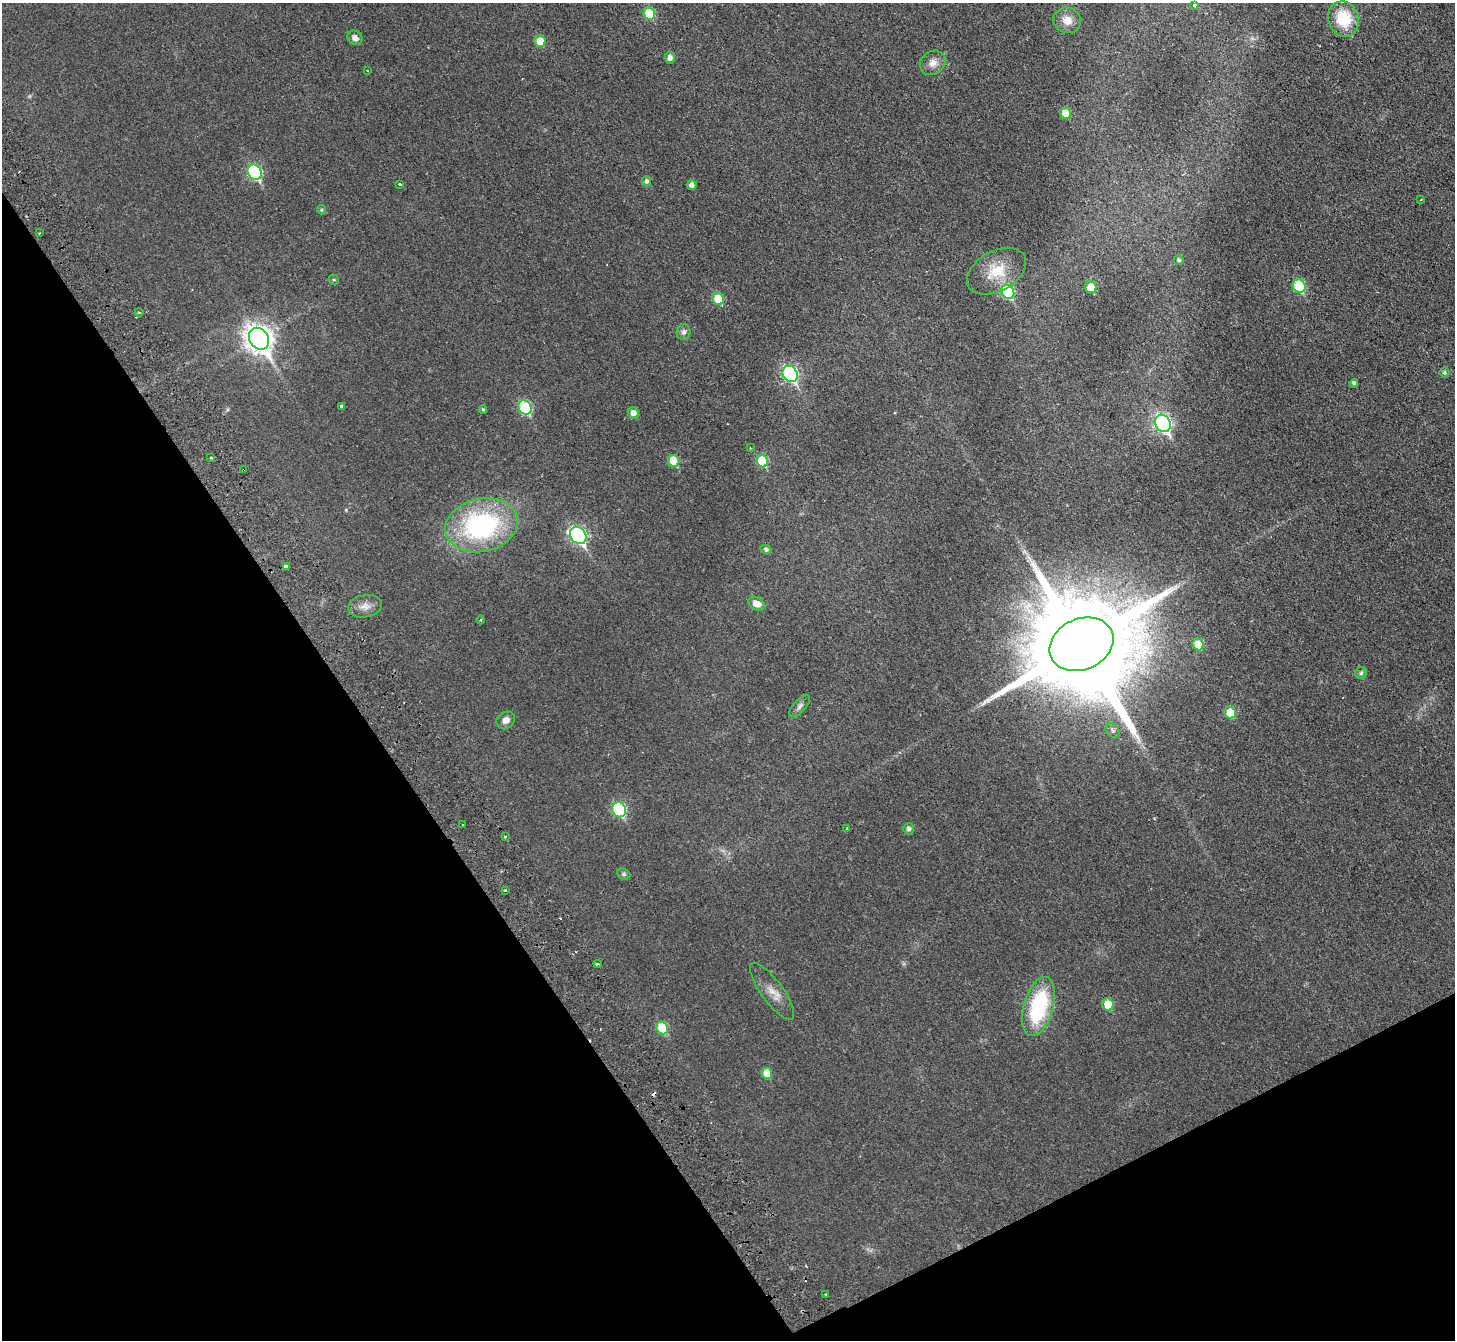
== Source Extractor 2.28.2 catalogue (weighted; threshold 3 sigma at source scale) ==
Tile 14 of 4 x 4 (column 2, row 4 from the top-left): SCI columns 1508-2960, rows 330-1667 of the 5919 x 5874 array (HDU 1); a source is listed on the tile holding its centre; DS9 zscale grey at full resolution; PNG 1457 x 1342 px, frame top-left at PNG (2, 3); each listed source drawn as its Kron ellipse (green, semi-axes under 4 px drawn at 4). Shown black and unused: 29% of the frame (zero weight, under 2 of 3 exposures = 3% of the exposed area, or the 3 px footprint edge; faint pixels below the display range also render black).
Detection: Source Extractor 2.28.2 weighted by HDU 2 'WHT'; one run over the whole footprint, this tile lists its part. Background 0.0344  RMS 0.0052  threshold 0.0234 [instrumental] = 3 sigma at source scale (4.5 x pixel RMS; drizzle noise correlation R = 1.50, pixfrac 1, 0.05/0.05 arcsec/px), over >= 5 px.
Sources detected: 70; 2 cosmic-ray / hot-pixel residue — neither listed nor drawn; the other 68 listed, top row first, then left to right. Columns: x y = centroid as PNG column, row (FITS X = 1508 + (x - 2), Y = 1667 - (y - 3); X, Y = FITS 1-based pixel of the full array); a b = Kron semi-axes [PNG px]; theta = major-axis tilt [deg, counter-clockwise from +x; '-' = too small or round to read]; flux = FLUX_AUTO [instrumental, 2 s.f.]
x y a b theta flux
1194 5 3 3 - 2.5
649 14 6 5 - 16
1343 19 18 15 -72 18
1067 20 14 12 -24 6.2
355 38 8 7 - 2.5
540 41 6 5 - 8.5
670 58 6 5 - 2.5
933 63 13 11 38 4.3
367 71 3 2 - 0.42
1066 113 5 5 - 8.5
255 172 8 6 -58 55
646 181 5 4 - 1.4
400 184 3 3 - 1.2
692 185 5 5 - 2
1421 200 3 2 - 0.34
321 210 5 4 - 0.69
39 233 2 2 - 0.5
1179 260 5 4 - 1.1
996 271 32 20 29 15
334 280 5 5 - 0.67
1299 286 7 6 - 29
1091 287 6 5 - 9.3
1008 292 7 6 - 37
718 299 6 5 - 14
139 312 4 3 - 0.51
684 332 8 7 - 1.7
259 339 12 9 -54 490
1444 372 5 5 - 1
790 374 8 7 - 87
1354 383 4 4 - 1.1
341 406 3 3 - 2.3
525 408 7 6 - 35
483 409 4 4 - 0.68
633 413 6 5 - 2.9
1163 423 9 7 -60 130
750 448 2 2 - 0.35
211 457 3 3 - 0.71
674 461 6 5 - 14
762 461 6 5 - 19
243 470 3 3 - 0.99
482 525 37 26 12 80
578 536 9 7 -50 110
766 549 5 4 - 1.2
286 566 4 3 - 5.6
757 604 9 6 -29 5.1
365 606 17 11 10 4.4
480 620 4 3 - 0.43
1082 644 33 25 24 17000
1198 645 6 5 - 12
1361 673 6 5 - 0.98
800 706 13 6 49 1.9
1230 713 6 5 - 12
506 720 10 8 37 2.7
1113 731 8 6 -46 1.5
619 810 8 6 -60 45
463 824 3 3 - 0.88
847 828 3 3 - 0.53
909 829 6 5 - 1.6
505 837 4 3 - 0.7
624 874 7 5 -22 0.93
505 890 3 3 - 0.76
598 964 4 3 - 1.4
772 991 34 11 -54 6.8
1108 1005 6 5 - 11
1039 1007 30 14 75 44
662 1028 6 5 - 17
767 1073 5 5 - 9.6
826 1294 3 3 - 4.7
Overlapping masked pixels (flux is a lower limit): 1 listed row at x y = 243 470